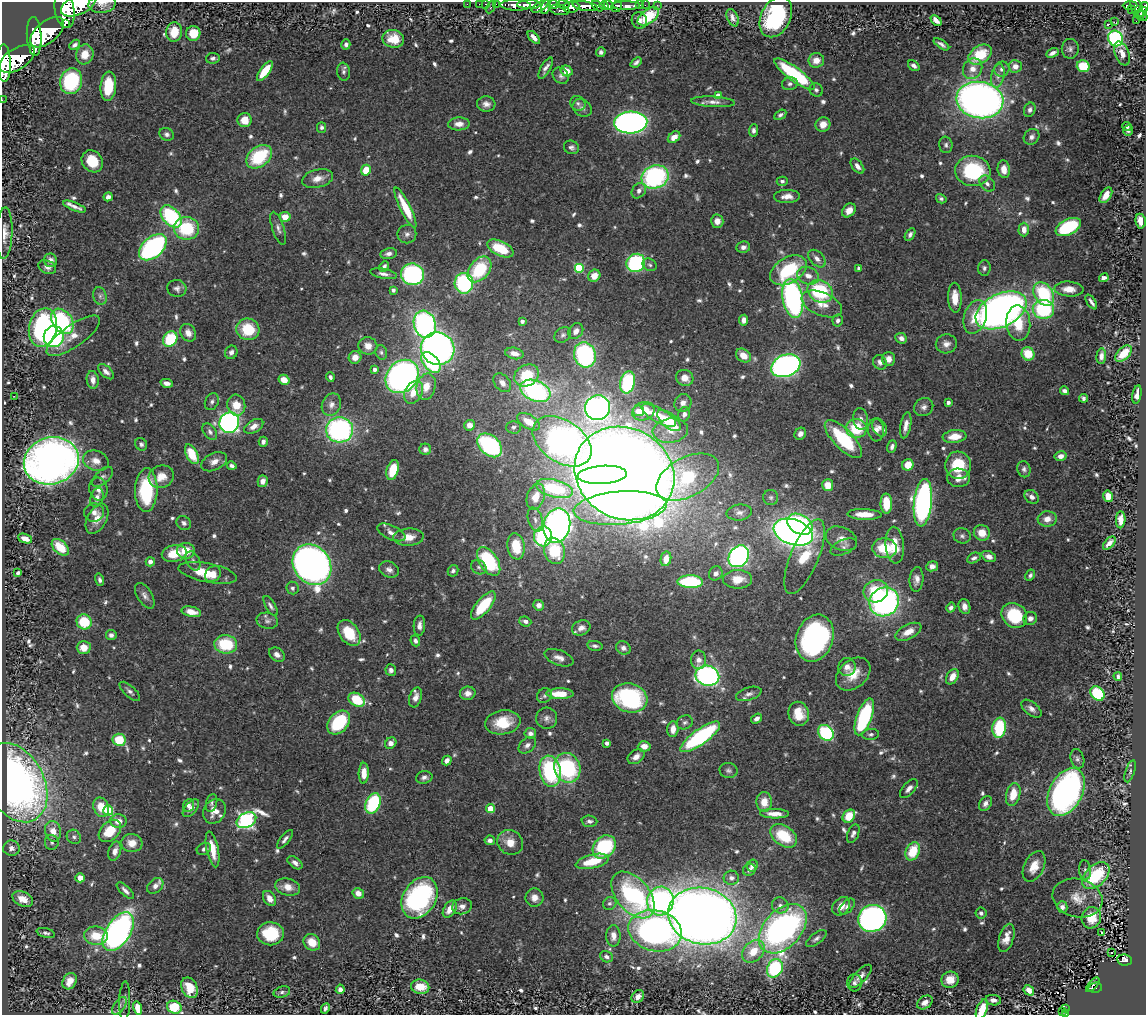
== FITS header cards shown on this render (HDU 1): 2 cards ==
NAXIS1  =                 1144
NAXIS2  =                 1013

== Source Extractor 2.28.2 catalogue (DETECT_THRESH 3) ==
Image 1144 x 1013 px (HDU 1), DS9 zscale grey, 1 PNG px = 1 image px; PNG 1148 x 1017 px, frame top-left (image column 1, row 1013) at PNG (2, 2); each listed source drawn as its Kron ellipse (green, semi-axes under 4 px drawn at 4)
Background 0.635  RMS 0.024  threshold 0.072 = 3 sigma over >= 5 px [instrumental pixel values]
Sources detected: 744; of the 744, the 500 brightest by FLUX_AUTO listed and drawn (244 fainter detections omitted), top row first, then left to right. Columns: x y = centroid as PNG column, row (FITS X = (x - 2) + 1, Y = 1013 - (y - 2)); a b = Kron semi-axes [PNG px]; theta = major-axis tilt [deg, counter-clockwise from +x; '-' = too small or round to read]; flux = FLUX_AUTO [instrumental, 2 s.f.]
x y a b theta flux
102 4 13 9 4 12
467 4 2 2 - 8
479 4 2 2 - 10
496 4 2 2 - 13
563 4 6 4 -8 440
78 5 18 10 24 4900
486 5 4 3 - 61
516 5 15 5 -2 1500
529 5 12 4 1 1600
553 5 6 4 -2 560
609 5 5 3 - 780
640 5 3 2 - 17
645 5 2 2 - 8.8
657 5 2 2 - 8.9
1130 5 7 3 1 150
585 6 12 4 -10 2200
598 6 7 4 -36 670
604 6 4 4 - 860
617 6 6 5 - 230
626 6 14 3 -1 350
491 7 7 3 63 86
540 7 9 3 30 440
546 7 7 4 71 920
571 7 8 5 9 830
1144 7 5 3 - 270
1137 8 14 5 -70 370
65 10 18 9 -80 5600
560 10 10 5 -9 270
1131 10 2 2 - 4.8
1142 12 6 3 38 220
1143 15 5 4 - 190
648 16 12 7 36 65
776 17 21 14 64 180
732 18 9 5 -66 7.5
639 20 8 7 - 8.7
936 20 6 4 -42 11
1136 21 2 2 - 5.3
1114 22 2 2 - 1600
65 24 3 2 - 320
1108 24 4 3 - 71
47 32 20 10 39 5800
174 32 10 8 81 36
193 33 7 7 - 36
34 36 19 7 -86 4600
534 37 8 4 -48 8.2
1115 38 8 7 - 310
393 39 11 9 -10 29
346 44 5 4 - 5
941 44 9 3 -34 5.2
75 45 6 4 40 5.3
1070 49 10 8 87 6.5
601 52 5 4 - 4.4
1052 53 6 3 27 6.8
1122 53 12 7 -68 13
85 54 10 8 74 22
980 55 12 8 33 63
213 58 7 5 9 5.3
17 59 20 10 32 5200
816 60 8 7 - 16
636 62 6 3 41 4.6
4 63 19 6 -87 4200
914 66 6 4 -38 5
1015 66 6 6 - 13
1083 66 6 5 - 57
546 68 12 4 60 7.6
973 69 11 9 57 17
1002 69 8 7 - 6.8
265 71 11 5 53 45
566 71 6 5 - 16
343 72 9 6 -81 5.4
794 74 24 7 -36 130
561 76 9 7 -44 5.7
998 76 12 6 78 9.2
71 81 13 11 72 150
790 84 8 6 15 5.6
108 86 15 8 86 60
816 90 7 6 - 4.2
718 95 4 4 - 13
2 100 2 2 - 6.1
980 100 23 18 -9 1100
713 102 22 5 -3 11
578 103 8 7 - 5.3
486 104 9 7 -5 8.9
582 108 10 8 -35 7.6
1030 110 7 5 66 5
780 115 6 4 32 4.5
245 120 7 7 - 24
631 122 16 11 4 740
459 124 11 6 2 13
823 124 7 7 - 15
322 127 5 4 - 4.1
1127 127 5 4 - 4.3
753 130 6 4 86 5.7
1128 130 5 5 - 5.4
167 134 7 6 - 5.7
674 137 7 5 38 15
1031 137 8 7 - 6.9
946 145 8 6 -83 4.7
571 147 8 6 -24 5.2
259 157 14 10 37 95
92 161 12 10 -51 44
857 166 9 5 -50 9.3
1004 169 9 6 -83 16
366 170 5 4 - 34
973 171 17 15 -6 140
655 177 14 11 20 270
318 179 16 9 14 15
782 181 5 4 - 4.5
987 183 9 6 -50 6.7
639 191 8 6 53 7.1
1106 195 9 5 58 17
787 196 13 6 2 13
108 197 4 4 - 7.5
941 199 5 4 - 4.1
74 206 12 3 -21 7.6
405 208 22 5 -64 51
849 210 8 6 45 15
171 216 13 8 -48 180
285 217 5 5 - 22
717 221 6 6 - 11
1141 221 7 5 -80 24
1068 227 13 7 26 120
187 228 12 11 - 90
278 228 17 6 -72 7.7
1024 229 7 5 89 13
4 233 26 8 88 16
407 234 9 9 - 7.7
910 234 7 4 58 5.5
153 247 16 10 41 320
743 247 7 6 - 6.6
500 248 14 7 -26 55
389 254 8 5 9 6.3
817 259 10 6 -45 8.9
50 260 7 6 - 8.9
636 263 10 9 - 200
650 265 7 6 - 4.3
384 266 6 4 52 5
47 267 9 6 -23 7.3
579 268 5 5 - 110
859 268 4 3 - 4.4
984 268 8 6 88 4.5
479 269 14 10 50 89
789 270 20 12 31 120
383 274 13 5 -11 7.8
413 274 11 11 - 270
594 276 6 5 - 18
808 276 11 8 -23 13
1104 278 5 4 - 6.9
464 283 10 9 - 160
177 288 9 8 - 7.1
1069 289 14 7 -3 19
393 290 4 3 - 5
820 291 13 10 -30 130
1044 294 12 9 -56 120
100 296 9 6 -77 5.6
793 298 19 10 -80 370
955 298 15 7 -88 21
1091 302 8 3 -56 5.6
822 304 21 11 -23 25
1043 309 11 9 -13 150
1001 310 27 16 26 1100
975 317 17 11 71 36
744 320 5 4 - 10
838 320 6 5 - 4.8
62 321 14 9 -55 170
522 321 4 3 - 5.8
1018 323 18 12 -86 43
425 324 14 11 -74 480
43 327 19 14 76 240
248 329 11 11 - 62
576 331 8 6 50 10
188 333 9 7 -59 12
563 335 9 7 38 5
54 336 10 10 - 310
73 336 31 11 35 25
901 338 6 5 - 7.3
170 339 8 6 56 88
946 344 10 9 - 10
368 346 9 8 - 14
438 349 17 16 - 650
231 352 7 6 - 6.3
381 352 7 5 -75 4.3
514 353 9 5 -12 15
1028 354 7 6 - 40
1123 354 10 5 45 37
585 355 13 10 -73 240
743 355 8 6 -37 19
1101 356 8 5 85 8.4
355 357 6 6 - 14
889 359 7 6 - 10
431 362 12 7 -50 170
880 362 7 6 - 7.7
786 366 15 11 22 610
375 369 4 4 - 6
106 372 10 5 -43 7.1
527 375 13 10 28 62
402 376 18 15 46 680
330 377 4 3 - 4.7
685 378 9 8 - 15
93 380 9 6 -83 12
284 380 5 5 - 19
628 382 11 7 77 100
167 383 6 4 -14 9
502 383 10 7 -49 12
426 387 13 9 77 23
535 391 16 10 -22 330
1064 391 4 4 - 5.4
414 392 12 8 61 27
1137 394 9 4 80 11
14 396 2 2 - 55
1083 398 4 4 - 4.1
212 402 9 6 63 5.2
948 402 3 3 - 6.1
683 403 9 8 - 9.4
236 405 10 9 - 29
331 405 11 9 66 11
924 407 10 8 34 7.5
597 408 12 12 - 620
638 411 6 5 - 12
643 411 11 9 22 26
684 414 7 6 - 7.4
659 415 19 7 -29 23
861 419 11 7 -84 8.2
669 421 14 7 -40 65
529 422 12 7 -31 30
229 423 10 10 - 580
469 425 5 5 - 13
906 425 13 5 79 12
254 426 10 6 30 12
513 427 7 6 - 4.7
879 427 9 6 -63 7.1
856 428 10 9 - 62
340 430 14 12 -6 330
876 430 11 8 -86 9.8
670 431 17 12 7 21
210 432 9 6 -54 5.8
800 434 6 5 - 7.6
955 436 12 6 7 22
843 439 25 10 -46 120
562 441 33 21 -34 1100
263 442 5 4 - 6.2
141 444 6 5 - 4.3
490 445 14 9 -42 220
892 447 6 4 71 5.3
425 449 6 5 - 6
192 454 11 5 -62 45
1061 456 6 4 10 9.3
51 461 28 23 17 1400
96 461 13 9 -20 15
214 462 14 8 25 12
908 465 6 5 - 28
958 465 13 13 - 60
232 466 5 3 - 5.3
1024 469 8 6 -76 5.3
393 470 10 5 72 42
624 473 51 45 -30 4600
602 475 24 9 3 370
103 477 13 6 43 6.1
161 477 13 11 24 21
688 477 34 19 28 200
958 478 11 9 -2 18
263 481 6 5 - 11
828 485 6 5 - 27
98 489 11 9 -76 11
554 489 19 9 -14 120
146 490 22 11 88 120
1108 496 6 5 - 16
536 497 13 8 71 26
771 497 7 7 - 4.4
1032 497 8 6 -39 7.7
97 498 10 6 73 9
886 503 10 5 -89 44
923 503 24 9 84 570
620 508 47 16 5 870
94 512 10 9 - 9.5
739 513 13 8 7 8.8
864 514 17 5 -2 24
97 519 16 9 63 20
1047 519 9 7 5 15
535 520 12 7 -73 8.9
1121 520 8 5 87 16
184 523 8 6 -38 6.1
800 524 13 9 -29 170
557 526 17 13 78 700
391 532 15 7 -24 11
793 532 20 12 -19 920
982 533 8 7 - 24
543 536 10 9 - 160
962 536 8 7 - 5.5
408 537 15 8 4 21
25 539 7 4 -21 13
841 539 16 11 -23 16
1109 543 8 4 48 8.1
895 545 18 9 -85 35
516 546 13 8 -80 53
60 547 10 6 -44 37
844 547 14 7 23 6.6
885 548 12 10 -5 53
186 551 9 8 - 32
555 551 13 10 -74 80
174 554 12 8 12 35
739 556 11 9 52 510
804 557 40 14 67 65
989 557 7 5 -22 8.7
974 558 7 5 26 4.9
666 559 7 5 77 16
193 561 10 6 -62 5.7
489 561 16 9 -56 120
150 562 4 4 - 8
312 565 21 18 -52 1000
932 566 6 5 - 7.5
479 567 8 6 -34 5.2
389 570 10 7 -24 8.7
453 571 6 5 - 4.3
18 573 4 4 - 4.7
208 573 30 9 -11 46
716 573 7 6 - 6.5
213 574 9 7 50 18
1030 575 6 4 61 4.2
738 579 14 9 1 26
917 579 12 7 85 9.4
100 580 6 4 -73 4.6
690 582 13 6 -2 130
292 588 6 6 - 4.8
876 591 12 11 - 59
145 596 14 7 -58 8.2
884 602 15 14 - 440
539 605 5 5 - 7.6
271 606 11 4 -58 5.5
483 606 17 7 50 67
964 606 8 5 -73 8.9
951 608 5 4 - 5.5
191 612 10 5 -14 18
1014 615 13 11 -39 83
1030 618 7 6 - 7.2
267 621 11 8 -12 7
525 621 6 5 - 6
84 622 8 7 - 56
419 626 10 6 87 8.9
581 628 9 7 22 11
908 632 14 7 27 18
349 633 14 9 -54 55
111 635 5 5 - 5.8
815 638 24 18 70 390
415 641 6 4 -67 5.5
226 644 11 9 -7 78
595 646 8 4 -10 4.5
84 648 7 6 - 20
623 648 7 6 - 6.7
277 655 8 6 -34 8.7
559 658 15 7 -20 11
699 660 9 7 86 9.7
847 667 9 8 - 9.9
391 670 6 5 - 5.7
853 674 19 14 41 32
707 676 12 10 -12 460
1118 676 4 4 - 4.5
952 677 8 5 57 17
130 691 13 5 -42 5.8
468 693 8 6 10 9.2
1097 693 8 6 -45 110
560 694 13 5 -1 34
749 694 13 6 18 7.5
544 696 8 7 - 5
415 697 10 6 73 10
630 698 18 14 -17 230
357 700 9 6 -30 65
1031 709 12 6 -39 8.9
799 714 12 10 -75 32
864 717 19 7 70 170
547 718 10 10 - 8.7
757 719 6 4 35 7.1
339 722 13 9 48 95
503 722 18 12 9 46
685 722 8 6 24 4.6
999 728 10 7 82 96
673 729 8 5 86 15
530 733 6 5 - 7.2
826 733 9 7 -46 140
871 734 8 5 6 4.2
700 737 24 7 35 200
119 740 6 6 - 51
391 743 6 5 - 13
607 743 4 3 - 7.6
527 745 10 7 41 7.9
644 746 6 5 - 14
636 757 9 6 34 9.6
1077 759 10 6 -74 5.7
447 760 5 4 - 8.2
567 768 15 12 -70 150
728 770 9 7 -4 5.2
550 771 16 10 -79 170
1130 771 11 4 72 4.6
364 773 10 5 88 20
424 777 8 6 11 5.8
15 783 42 29 -62 900
909 789 11 6 48 8.3
1066 792 26 16 62 570
1013 794 12 7 76 32
764 802 10 7 -88 20
212 803 9 5 75 4.1
373 803 10 7 66 130
985 803 8 5 57 7.7
189 805 6 5 - 6.2
101 807 10 7 -68 31
191 808 10 5 50 8.5
490 809 4 4 - 42
108 811 5 5 - 97
214 811 13 10 57 17
774 814 14 4 -1 16
849 816 7 5 49 43
246 820 10 7 28 450
118 821 8 7 - 17
589 821 8 5 -4 5.6
53 831 10 8 -75 18
110 831 13 9 45 43
853 834 10 5 67 6.1
784 836 15 10 -33 63
74 837 7 6 - 4.9
285 839 11 4 51 5.9
490 840 5 5 - 6.2
52 842 7 7 - 4.9
510 842 13 12 - 21
132 843 10 9 - 18
604 847 13 10 46 120
11 848 8 7 - 7.1
204 849 7 5 28 5.6
213 849 18 6 -79 27
115 851 10 6 73 11
913 851 9 6 65 48
592 861 17 7 14 50
295 863 8 5 -36 7
752 865 6 5 - 10
1034 866 16 10 64 24
749 870 6 6 - 5.6
1085 870 10 6 -83 5
1096 876 16 10 46 100
80 878 5 4 - 14
731 878 7 7 - 7.2
155 886 9 6 42 9.2
288 887 12 8 -15 18
125 891 11 4 -44 6.9
358 893 6 5 - 13
633 895 27 16 -49 210
270 898 8 5 -56 12
420 898 22 16 58 280
534 898 9 9 - 14
1078 898 25 19 -14 34
23 899 11 7 -24 21
660 901 14 13 - 330
610 903 7 6 - 4.4
780 905 8 7 - 7.6
462 906 10 8 14 9.7
841 906 10 7 47 16
847 907 9 5 48 6.1
1062 907 6 5 - 6.6
450 909 9 6 58 18
981 913 5 5 - 4.8
702 916 34 28 -13 2900
872 918 14 13 - 540
1091 918 11 9 71 36
783 929 29 18 47 590
655 931 27 20 -13 550
118 932 22 12 57 740
1102 932 3 3 - 25
46 933 9 4 -15 4.8
271 934 13 11 -1 66
96 936 12 9 -7 38
613 936 11 7 90 12
1006 938 14 7 72 17
816 939 12 5 38 6.5
312 942 9 7 -43 27
753 951 13 9 45 35
1112 953 3 3 - 5.6
606 957 6 5 - 6
1125 960 7 5 -7 130
775 968 9 7 64 150
860 976 15 6 46 11
950 980 9 8 - 22
70 981 9 6 60 18
854 983 8 7 - 6.1
1093 985 9 2 48 30
420 987 9 7 -13 31
190 988 11 8 -64 31
1095 988 7 5 13 70
340 989 5 4 - 7.1
1029 990 6 4 -48 12
282 992 8 5 15 4.4
638 996 7 5 42 11
993 1000 8 5 -7 6.9
125 1001 20 5 88 7.5
925 1002 8 6 33 8.9
119 1006 10 5 54 5.7
174 1007 7 6 - 67
137 1008 7 4 -76 21
325 1008 5 3 - 4.7
982 1009 10 5 69 33
1065 1009 3 2 - 7
1063 1012 4 2 - 12
1065 1013 3 3 - 18
At the frame edge (FLAGS 8, measured only in part): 9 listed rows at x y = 102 4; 78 5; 1144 7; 65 10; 4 63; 2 100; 4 233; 982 1009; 1065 1013
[244 fainter detections neither listed nor drawn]